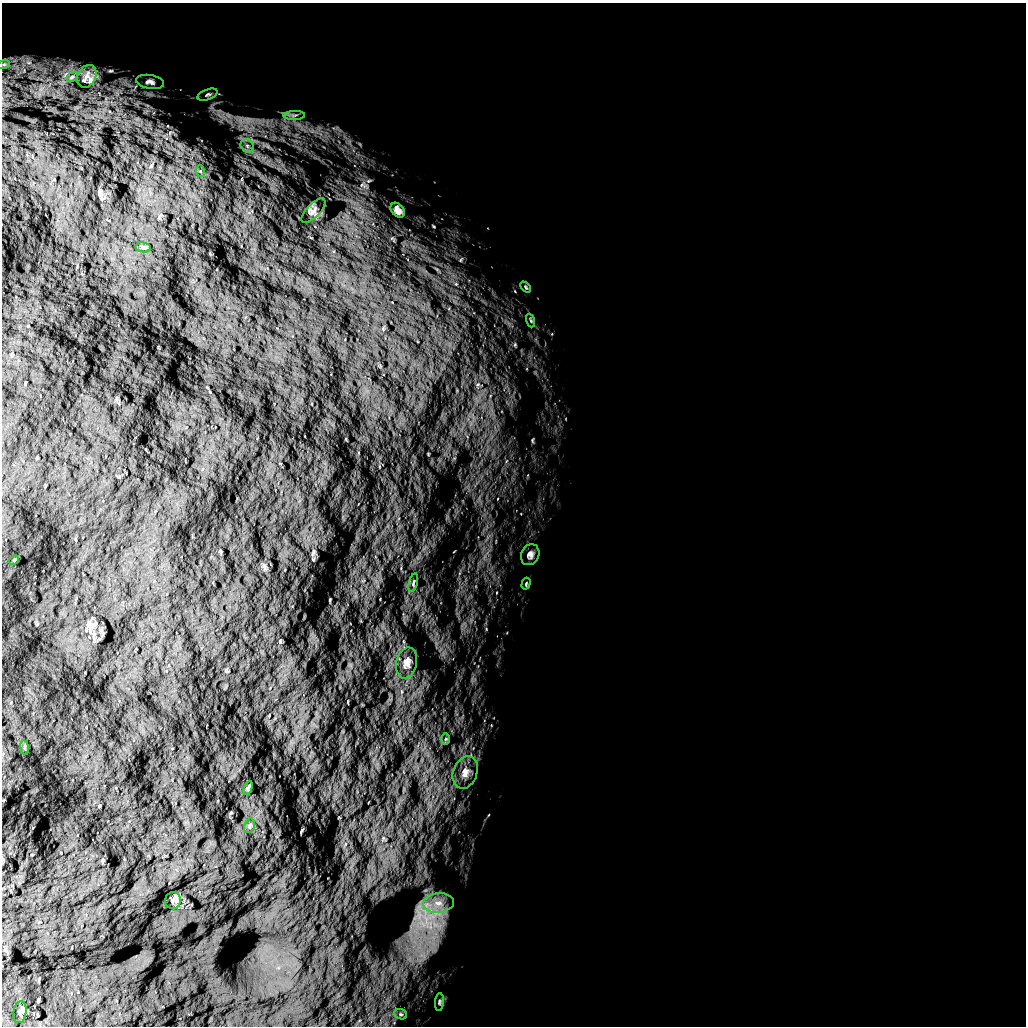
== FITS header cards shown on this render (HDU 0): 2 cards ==
NAXIS1  =                 1024 /
NAXIS2  =                 1024 /

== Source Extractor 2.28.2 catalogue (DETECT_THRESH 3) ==
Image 1024 x 1024 px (HDU 0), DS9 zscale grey, 1 PNG px = 1 image px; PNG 1028 x 1028 px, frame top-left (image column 1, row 1024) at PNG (2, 3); each listed source drawn as its Kron ellipse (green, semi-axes under 4 px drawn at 4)
Background 5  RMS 950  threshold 2860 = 3 sigma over >= 5 px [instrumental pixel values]
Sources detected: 28; all 28 listed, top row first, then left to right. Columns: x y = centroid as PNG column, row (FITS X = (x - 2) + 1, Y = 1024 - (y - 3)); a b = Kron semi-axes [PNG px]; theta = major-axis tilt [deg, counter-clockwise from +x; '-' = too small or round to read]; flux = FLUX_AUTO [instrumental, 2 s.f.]
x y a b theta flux
4 64 6 4 19 81000
87 76 12 9 62 340000
72 77 6 4 31 78000
150 82 14 7 -9 290000
208 95 10 5 20 150000
294 115 11 4 1 170000
247 146 7 6 - 220000
200 171 6 4 -71 88000
398 210 8 6 -49 310000
313 211 16 6 46 260000
143 247 8 5 -7 110000
526 287 6 3 -46 79000
531 321 7 3 -71 78000
530 555 11 9 62 300000
14 560 5 4 - 70000
413 583 9 4 76 130000
526 584 6 3 75 72000
407 663 16 10 78 490000
446 739 6 4 89 78000
25 747 7 3 -82 81000
465 772 16 12 70 700000
248 788 7 4 64 130000
249 826 7 5 73 120000
173 901 8 8 - 170000
438 903 15 10 5 760000
439 1002 9 4 86 120000
20 1012 11 6 81 190000
401 1014 6 5 - 110000